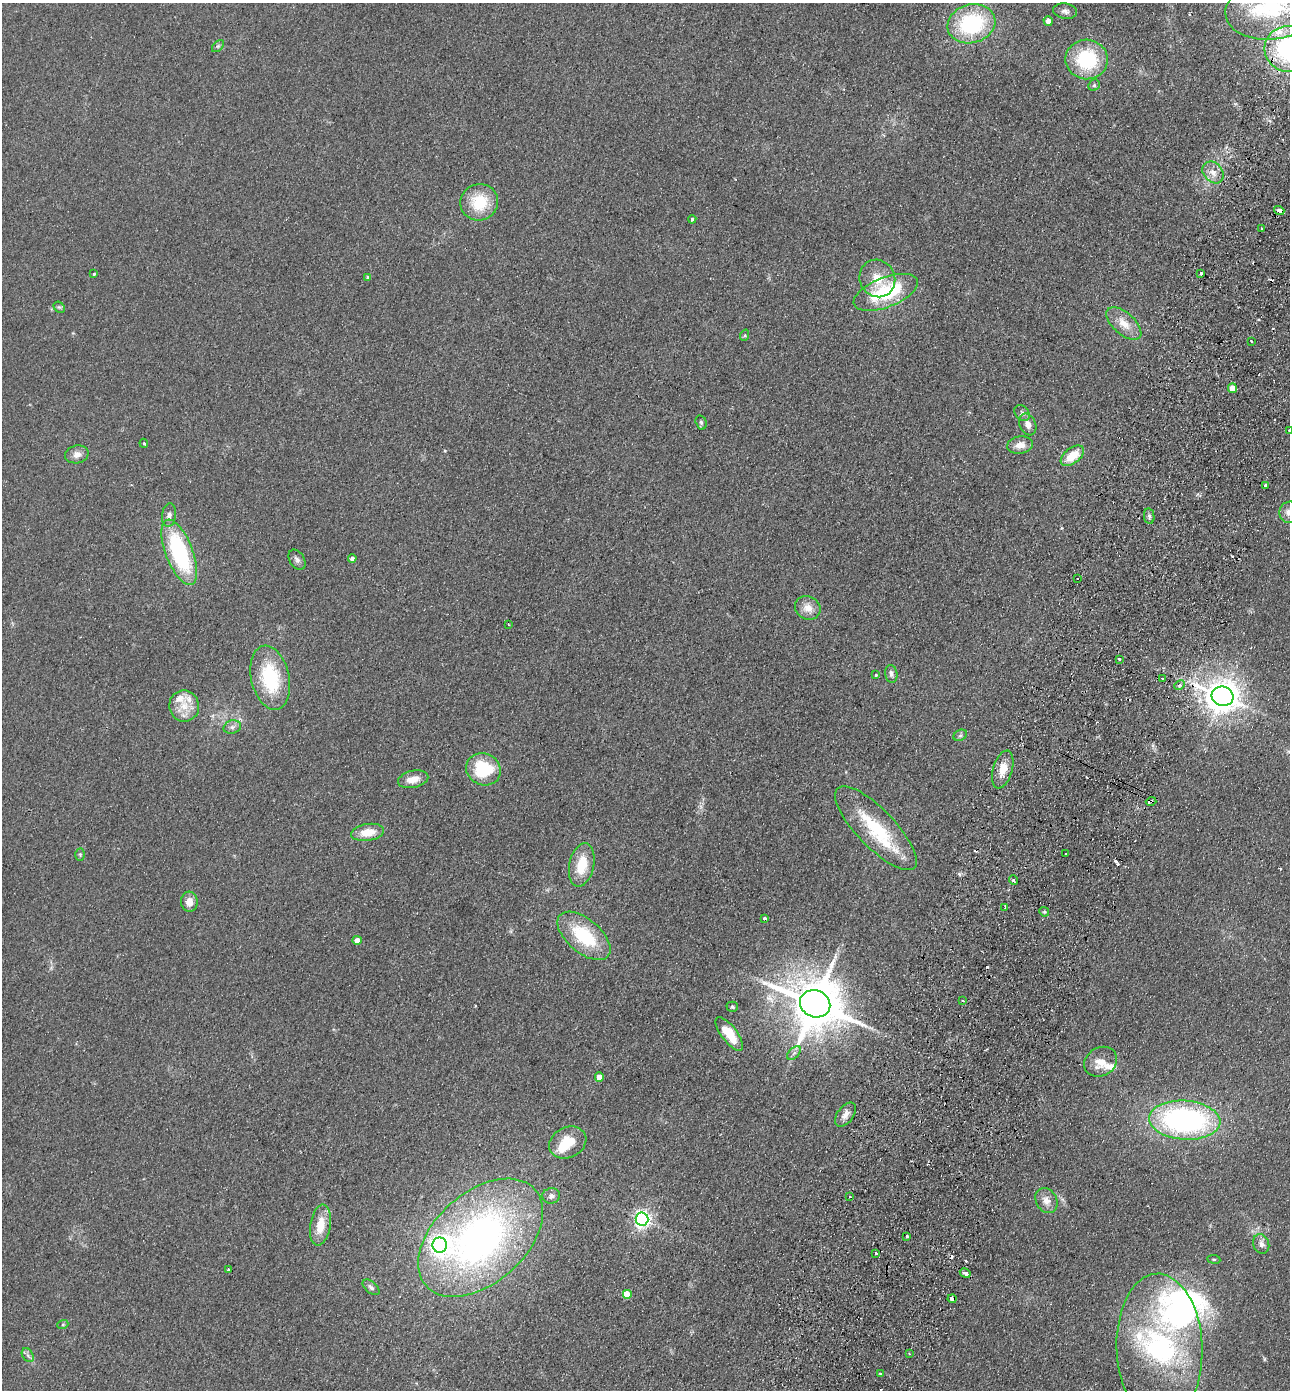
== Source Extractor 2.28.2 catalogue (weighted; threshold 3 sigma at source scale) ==
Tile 10 of 4 x 4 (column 2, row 3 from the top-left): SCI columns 1483-2770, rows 1414-2801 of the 5672 x 5603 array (HDU 1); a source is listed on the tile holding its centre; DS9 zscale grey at full resolution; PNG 1292 x 1392 px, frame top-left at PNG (2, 3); each listed source drawn as its Kron ellipse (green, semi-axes under 4 px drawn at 4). Shown black and unused: <1% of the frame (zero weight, under 2 of 3 exposures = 3% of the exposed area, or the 3 px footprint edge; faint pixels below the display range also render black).
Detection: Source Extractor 2.28.2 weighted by HDU 2 'WHT'; one run over the whole footprint, this tile lists its part. Background 0.105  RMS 0.01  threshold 0.0471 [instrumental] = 3 sigma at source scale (4.5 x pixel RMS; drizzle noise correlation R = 1.50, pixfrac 1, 0.05/0.05 arcsec/px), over >= 5 px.
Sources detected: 119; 3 inside a brighter object's white glare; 10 cosmic-ray / hot-pixel residue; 1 long thin detection or spike segment (spike, bleed or trail) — neither listed nor drawn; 7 inside a brighter listed object's ellipse — not listed separately; the other 98 listed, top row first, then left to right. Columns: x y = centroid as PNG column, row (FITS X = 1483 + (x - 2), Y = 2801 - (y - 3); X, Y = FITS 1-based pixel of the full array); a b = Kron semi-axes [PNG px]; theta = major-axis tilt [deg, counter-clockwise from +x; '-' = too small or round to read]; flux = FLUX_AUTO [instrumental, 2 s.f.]
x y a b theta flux
1273 9 48 30 7 110
1065 11 12 7 -9 4.7
1048 21 5 4 - 9.3
971 24 24 19 16 100
218 46 7 4 44 1.7
1289 49 24 23 - 160
1087 59 21 20 - 72
1094 85 6 5 - 1.9
1213 172 12 9 -48 9.3
479 202 19 18 - 37
1279 211 5 3 - 24
692 219 4 4 - 1.9
1262 229 3 3 - 6.5
94 274 3 3 - 1.1
1201 274 3 3 - 2.1
367 277 4 3 - 2
877 278 19 17 -62 21
886 292 34 15 21 73
59 307 6 5 - 1.7
1124 324 21 10 -42 16
745 335 6 4 72 1.4
1251 341 3 2 - 1.6
1232 388 4 4 - 15
1022 413 9 6 -46 3.1
701 422 7 5 -74 1.8
1028 424 11 8 -68 7
1289 431 3 3 - 20
144 443 4 3 - 1.2
1020 445 13 8 8 10
77 454 12 9 12 7.2
1072 456 13 7 37 21
1265 485 3 3 - 6.9
1289 512 10 10 - 8.6
169 515 12 7 81 5
1149 516 8 5 -81 2.4
179 552 35 13 -69 120
352 558 4 4 - 3.6
297 560 11 7 -59 3.9
1077 579 2 2 - 0.79
808 608 13 11 -30 11
508 624 4 3 - 0.92
1119 659 3 3 - 3.1
891 674 9 6 -82 4
876 675 3 2 - 1.1
270 678 33 19 -77 68
1162 678 3 2 - 1.4
1179 685 5 4 - 2.3
1222 696 11 9 -17 1400
184 706 15 15 - 18
232 727 9 6 16 3.7
960 735 7 5 29 2.3
483 769 18 15 -28 56
1003 769 19 9 74 16
413 779 15 8 13 12
1151 801 5 3 - 4.6
876 828 55 19 -46 72
368 832 16 8 9 18
1066 854 3 2 - 1.8
80 855 6 5 - 1.6
582 865 22 12 78 28
1014 880 5 3 - 1.3
189 902 10 8 -85 8.9
1005 907 4 2 - 1.3
1044 912 5 4 - 1.7
764 918 3 3 - 2.3
584 936 32 17 -40 59
357 940 4 4 - 8.1
963 1001 3 2 - 1.8
815 1004 15 13 -22 5600
732 1007 6 5 - 2
729 1034 20 8 -53 28
794 1053 8 5 45 3.1
1101 1062 17 14 31 15
599 1077 4 4 - 12
845 1115 14 8 53 7.2
1185 1120 36 19 -4 250
568 1142 19 15 27 26
551 1196 9 8 - 3.9
850 1196 3 2 - 1.4
1046 1201 13 10 -60 8.6
642 1219 6 6 - 390
320 1225 21 10 81 20
907 1236 3 3 - 3.3
480 1238 73 45 41 470
1261 1244 10 7 -69 5.2
440 1245 7 7 - 520
875 1253 3 3 - 4.7
1214 1259 6 3 -8 1.2
228 1269 3 3 - 1.9
965 1273 6 3 -30 7.2
371 1287 10 5 -41 3.3
627 1294 5 5 - 23
952 1299 4 3 - 12
63 1324 5 3 - 1.2
1159 1348 74 43 -88 210
909 1354 4 2 - 1.1
28 1355 7 5 -59 2.6
880 1373 3 3 - 2
Overlapping masked pixels (flux is a lower limit): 6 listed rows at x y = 1289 49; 1279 211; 1222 696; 1151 801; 965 1273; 952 1299
Isophote crosses this tile's border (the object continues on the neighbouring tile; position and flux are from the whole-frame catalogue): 4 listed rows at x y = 1273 9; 1289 49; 1289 431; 1289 512